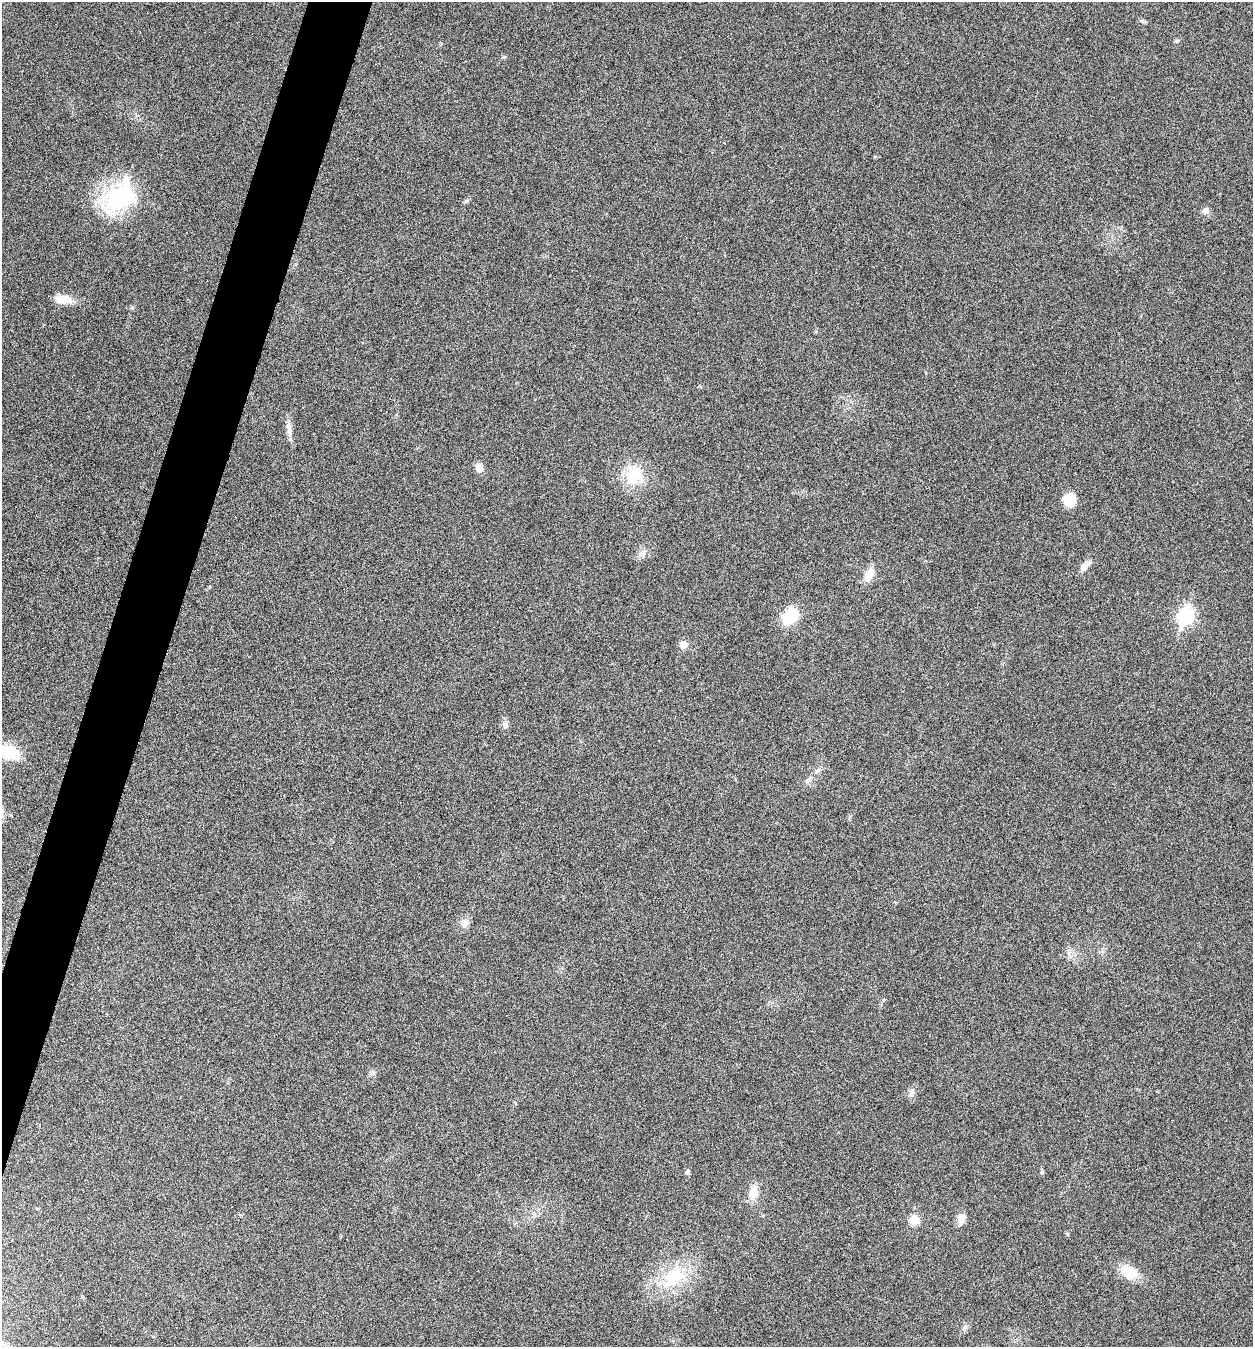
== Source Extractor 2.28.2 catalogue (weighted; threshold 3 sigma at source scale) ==
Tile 7 of 4 x 4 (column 3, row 2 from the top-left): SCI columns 2769-4019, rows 2693-4037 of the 5409 x 5398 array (HDU 1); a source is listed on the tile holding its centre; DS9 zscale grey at full resolution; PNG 1255 x 1349 px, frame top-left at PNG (2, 2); no overlay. Shown black and unused: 4% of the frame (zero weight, under 5 of 9 exposures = <1% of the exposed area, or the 3 px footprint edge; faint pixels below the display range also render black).
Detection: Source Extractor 2.28.2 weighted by HDU 2 'WHT'; one run over the whole footprint, this tile lists its part. Background 0.136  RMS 0.0052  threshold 0.0214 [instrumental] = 3 sigma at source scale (4.09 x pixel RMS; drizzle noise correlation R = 1.36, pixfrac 0.8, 0.05/0.05 arcsec/px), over >= 5 px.
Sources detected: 29; all 29 listed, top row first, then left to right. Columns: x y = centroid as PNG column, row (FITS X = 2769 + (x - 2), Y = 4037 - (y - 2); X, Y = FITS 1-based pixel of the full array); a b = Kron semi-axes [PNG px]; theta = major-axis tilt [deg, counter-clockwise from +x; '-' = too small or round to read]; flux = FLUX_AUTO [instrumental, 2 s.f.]
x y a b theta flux
1177 41 7 4 10 0.73
119 197 44 31 48 44
1205 211 9 8 - 1.9
63 299 21 10 -4 7.2
289 429 20 7 -81 3.6
479 468 10 8 -75 3.3
634 475 21 17 44 15
1069 499 14 13 - 7.9
642 554 7 5 1 1.3
1084 567 12 8 55 3
869 574 14 9 62 6.8
790 616 21 15 48 14
1186 616 8 7 - 95
683 644 5 5 - 7.7
505 725 8 7 - 1.8
9 752 21 15 -23 15
817 770 10 5 42 1.5
808 780 10 6 45 1.7
465 923 12 9 57 3.2
372 1072 7 6 - 1.1
912 1093 11 6 69 2
688 1172 5 5 - 1.2
1042 1172 5 4 - 0.62
753 1192 13 9 76 7
962 1218 12 8 66 4.2
914 1220 8 8 - 7.4
1129 1272 19 13 -24 11
673 1277 27 22 31 20
965 1327 10 4 50 1.3
Isophote crosses this tile's border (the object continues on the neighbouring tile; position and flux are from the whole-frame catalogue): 1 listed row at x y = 9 752
Unlisted compact peaks at least as high as the median listed source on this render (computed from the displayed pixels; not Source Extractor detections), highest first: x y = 1142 21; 132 308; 466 201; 504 57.